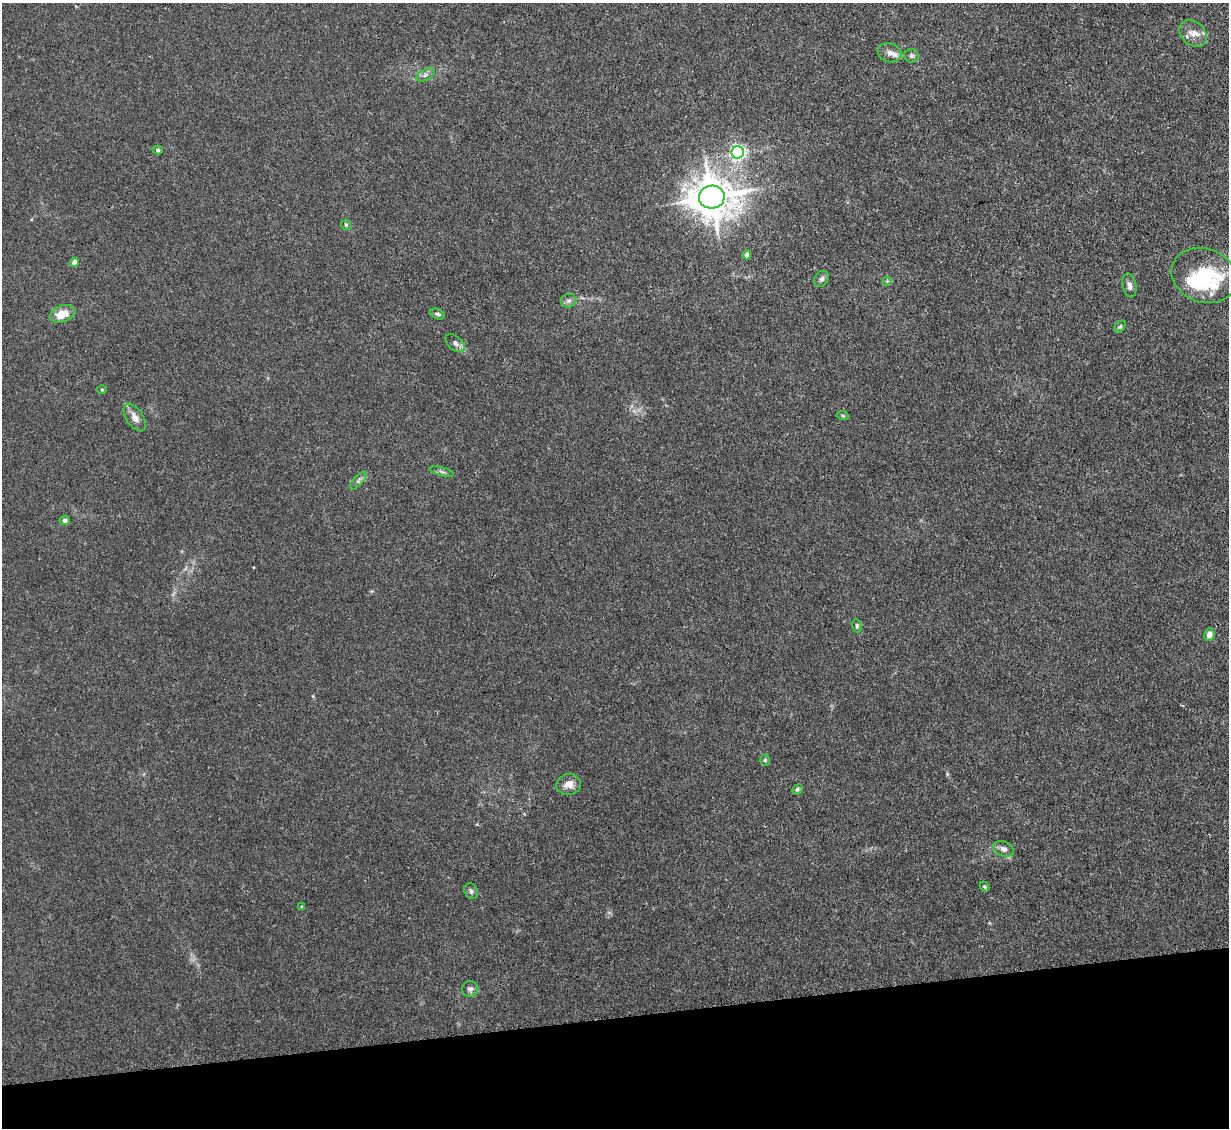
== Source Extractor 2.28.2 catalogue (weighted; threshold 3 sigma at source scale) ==
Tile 14 of 4 x 4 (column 2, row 4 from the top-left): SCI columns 1228-2454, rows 248-1373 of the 4909 x 4883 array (HDU 1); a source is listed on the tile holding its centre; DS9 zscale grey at full resolution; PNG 1231 x 1130 px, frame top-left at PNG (2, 3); each listed source drawn as its Kron ellipse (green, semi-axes under 4 px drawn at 4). Shown black and unused: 10% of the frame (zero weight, under 3 of 4 exposures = <1% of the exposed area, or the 3 px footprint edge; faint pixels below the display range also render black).
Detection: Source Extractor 2.28.2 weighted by HDU 2 'WHT'; one run over the whole footprint, this tile lists its part. Background 0.0346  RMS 0.003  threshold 0.0135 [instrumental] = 3 sigma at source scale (4.5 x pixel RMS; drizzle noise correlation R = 1.50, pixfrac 1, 0.05/0.05 arcsec/px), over >= 5 px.
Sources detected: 36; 1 inside a brighter object's white glare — neither listed nor drawn; the other 35 listed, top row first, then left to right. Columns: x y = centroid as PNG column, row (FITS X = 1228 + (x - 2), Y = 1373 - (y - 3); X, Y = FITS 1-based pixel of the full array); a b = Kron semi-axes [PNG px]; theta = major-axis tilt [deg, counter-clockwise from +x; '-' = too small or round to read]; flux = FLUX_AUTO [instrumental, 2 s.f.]
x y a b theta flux
1193 34 15 11 -40 3
890 53 12 9 -18 1.9
911 56 7 7 - 0.7
425 75 10 5 27 1.1
158 150 5 4 - 0.47
738 152 6 6 - 80
712 197 13 11 3 850
346 225 5 5 - 0.42
747 255 4 4 - 1.7
74 262 4 4 - 2.4
1204 275 33 27 -20 25
821 279 8 6 55 0.95
887 281 5 5 - 0.4
1129 285 12 6 -78 1.3
569 301 8 7 - 0.97
62 314 13 8 19 4.7
437 314 7 5 -26 0.61
1120 327 6 4 49 0.56
455 343 11 6 -41 1.1
102 389 5 3 - 0.27
843 416 6 3 -19 0.35
135 417 15 8 -56 2.2
442 472 12 3 -15 0.66
358 481 11 4 50 0.86
65 520 5 5 - 0.89
857 626 7 4 -82 0.48
1209 634 6 5 - 2.2
765 760 5 5 - 0.56
569 784 12 10 7 2.6
797 789 5 4 - 0.49
1003 849 10 7 -24 1.4
985 887 5 3 - 0.34
471 891 8 6 -64 0.82
301 907 4 3 - 0.35
470 989 8 8 - 0.93
Overlapping masked pixels (flux is a lower limit): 1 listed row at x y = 712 197